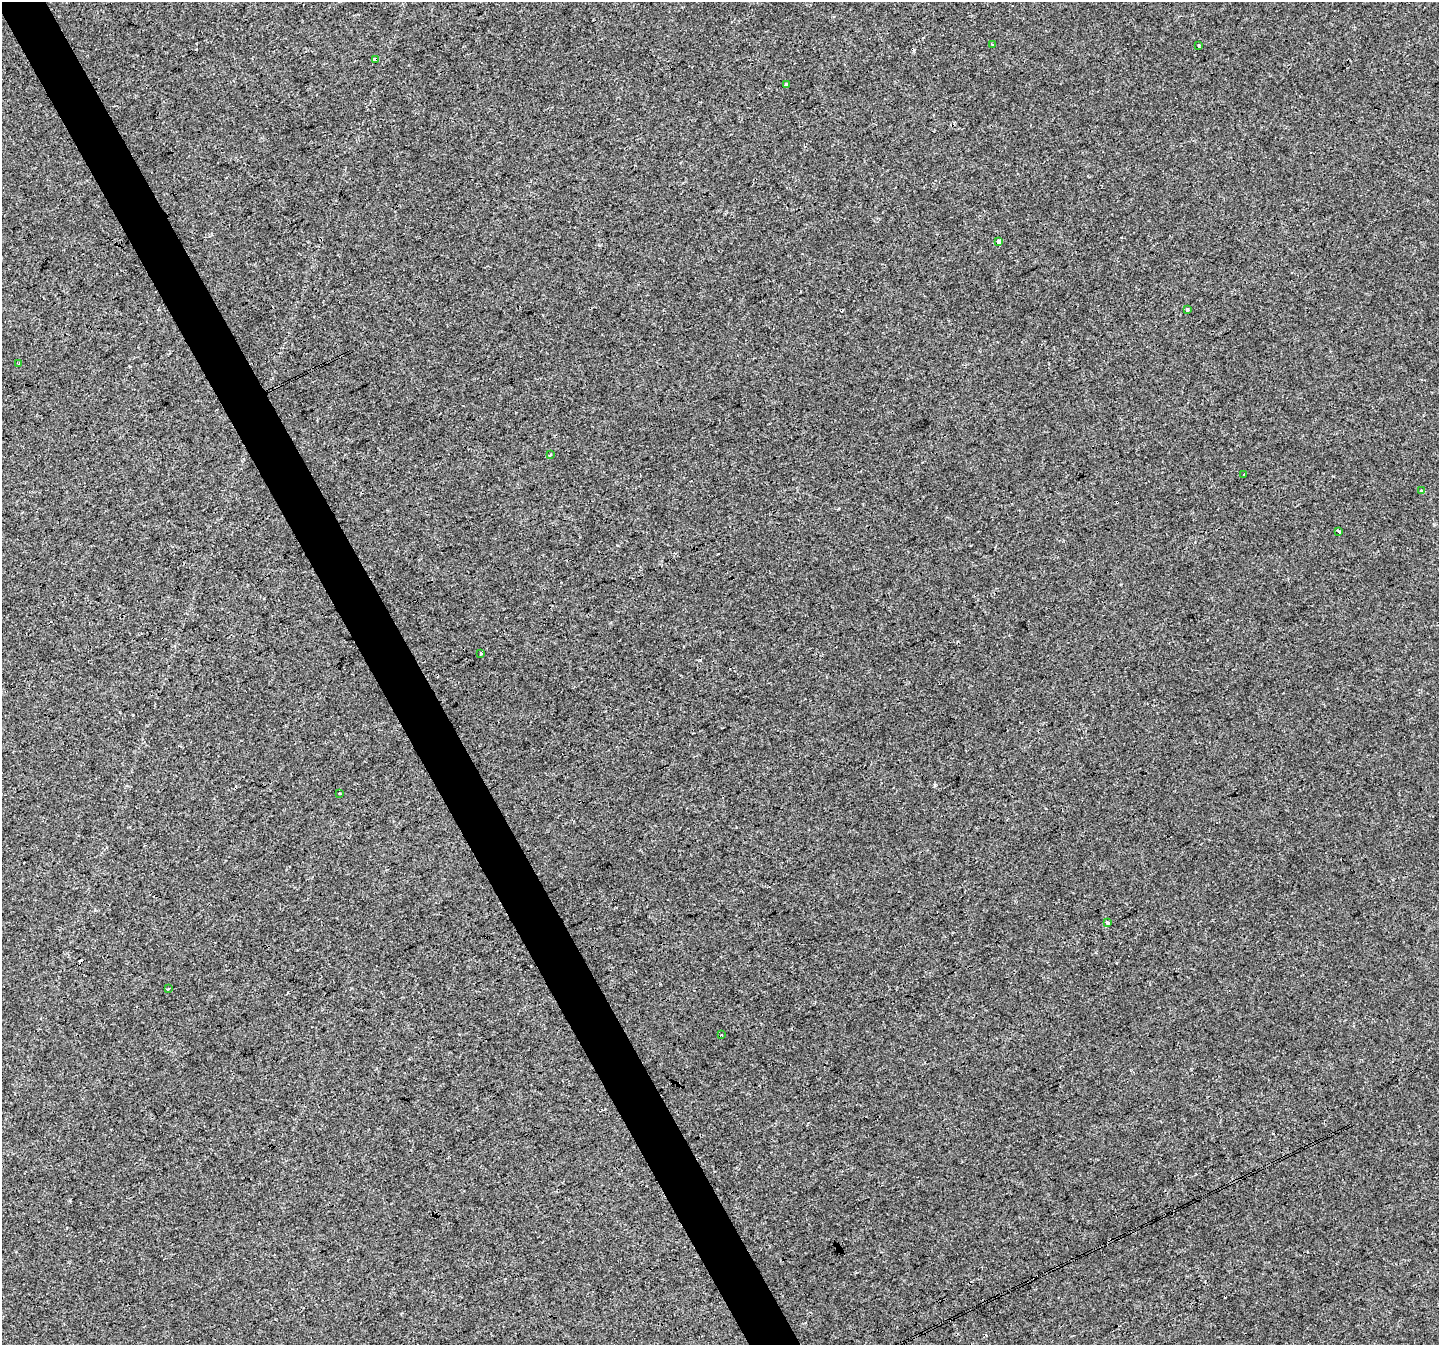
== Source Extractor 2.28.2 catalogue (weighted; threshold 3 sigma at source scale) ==
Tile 11 of 4 x 4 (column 3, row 3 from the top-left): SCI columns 2874-4310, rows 1443-2785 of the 5750 x 5629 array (HDU 1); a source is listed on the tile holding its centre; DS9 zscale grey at full resolution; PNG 1441 x 1347 px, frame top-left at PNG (2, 2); each listed source drawn as its Kron ellipse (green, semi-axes under 4 px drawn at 4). Shown black and unused: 4% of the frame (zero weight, under 3 of 4 exposures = <1% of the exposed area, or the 3 px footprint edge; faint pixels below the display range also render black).
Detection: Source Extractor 2.28.2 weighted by HDU 2 'WHT'; one run over the whole footprint, this tile lists its part. Background 0.00784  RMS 0.0018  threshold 0.00832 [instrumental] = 3 sigma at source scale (4.5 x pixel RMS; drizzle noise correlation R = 1.50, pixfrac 1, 0.0396/0.0396 arcsec/px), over >= 5 px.
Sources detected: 21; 5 cosmic-ray / hot-pixel residue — neither listed nor drawn; the other 16 listed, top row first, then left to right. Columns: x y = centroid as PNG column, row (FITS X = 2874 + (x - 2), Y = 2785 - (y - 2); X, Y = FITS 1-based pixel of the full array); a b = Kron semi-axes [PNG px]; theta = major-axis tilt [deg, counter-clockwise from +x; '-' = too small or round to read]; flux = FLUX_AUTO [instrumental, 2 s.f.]
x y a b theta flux
993 45 3 3 - 0.19
1199 46 3 3 - 0.27
375 59 4 4 - 0.79
786 84 4 3 - 0.41
999 241 4 3 - 1.6
1187 310 3 3 - 0.47
19 364 3 2 - 0.34
550 455 3 2 - 0.2
1244 474 4 2 - 0.14
1421 490 3 3 - 0.19
1339 531 3 3 - 0.73
481 654 3 2 - 0.21
339 793 3 2 - 0.13
1107 923 4 3 - 0.84
169 988 3 3 - 3.3
722 1035 3 3 - 0.14
Overlapping masked pixels (flux is a lower limit): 1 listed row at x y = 375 59
Unlisted compact peaks at least as high as the median listed source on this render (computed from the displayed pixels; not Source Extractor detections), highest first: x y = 935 785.